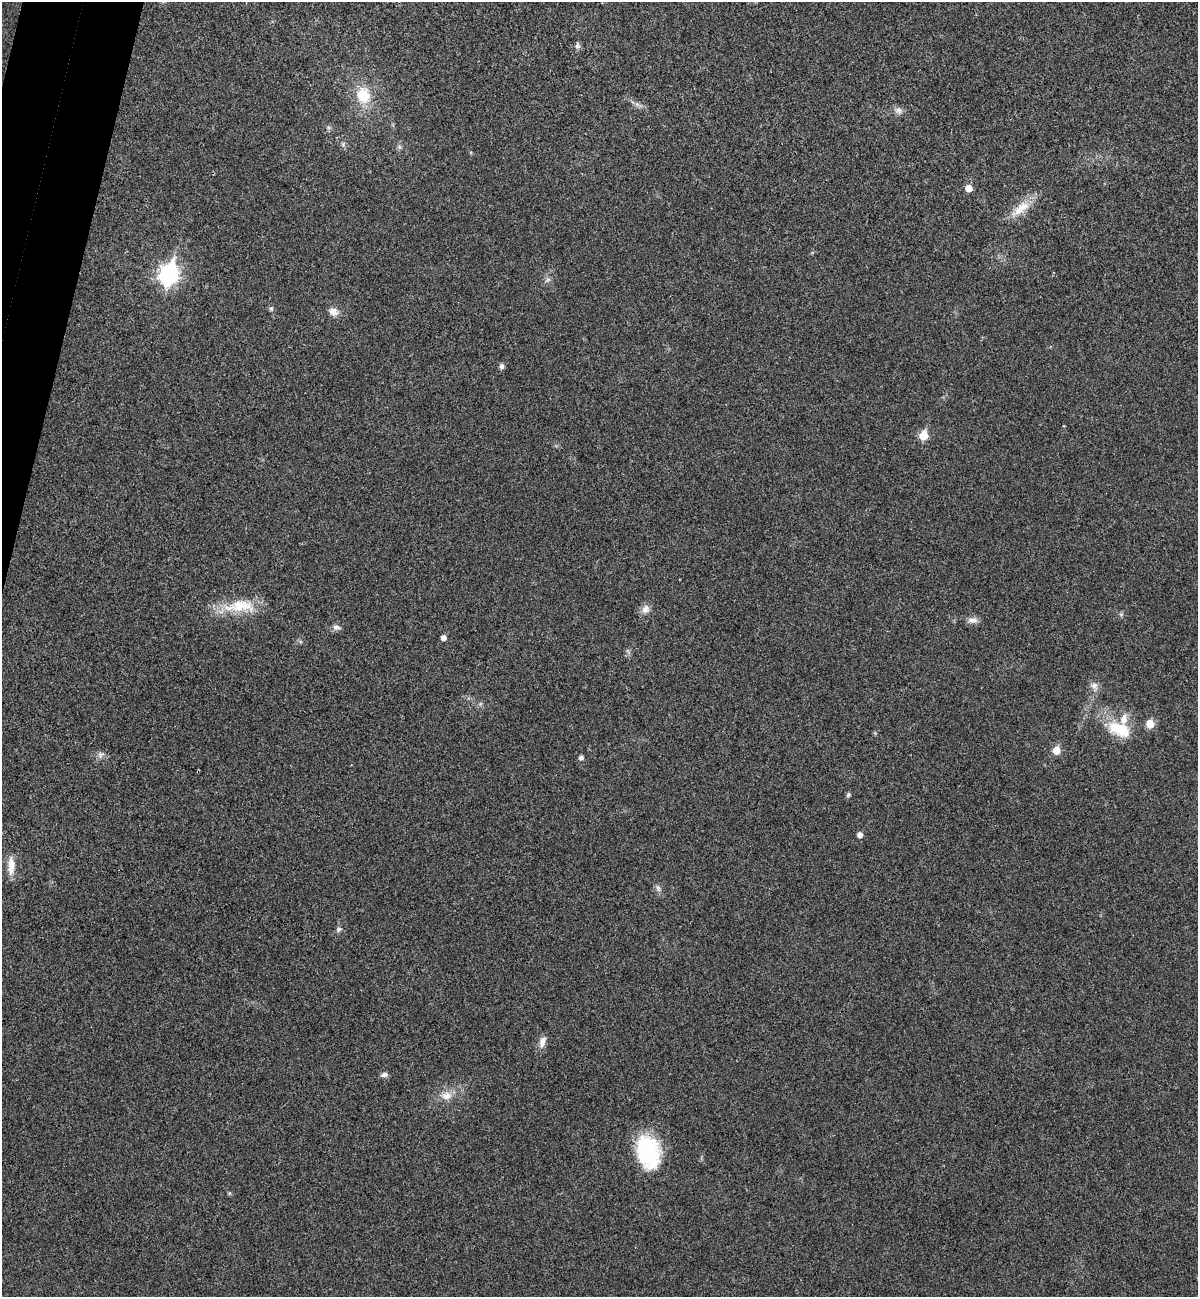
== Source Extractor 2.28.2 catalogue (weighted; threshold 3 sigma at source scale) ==
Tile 11 of 4 x 4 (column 3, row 3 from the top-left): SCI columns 2575-3770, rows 1318-2612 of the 5273 x 5220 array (HDU 1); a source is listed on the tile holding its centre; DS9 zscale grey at full resolution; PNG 1200 x 1299 px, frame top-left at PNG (2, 2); no overlay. Shown black and unused: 3% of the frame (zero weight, under 3 of 4 exposures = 6% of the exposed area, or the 3 px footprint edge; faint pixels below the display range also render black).
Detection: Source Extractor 2.28.2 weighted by HDU 2 'WHT'; one run over the whole footprint, this tile lists its part. Background 0.0825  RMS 0.0079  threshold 0.0356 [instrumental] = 3 sigma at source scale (4.5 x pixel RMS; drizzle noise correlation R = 1.50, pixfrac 1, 0.05/0.05 arcsec/px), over >= 5 px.
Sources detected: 33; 2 inside a brighter listed object's ellipse — not listed separately; the other 31 listed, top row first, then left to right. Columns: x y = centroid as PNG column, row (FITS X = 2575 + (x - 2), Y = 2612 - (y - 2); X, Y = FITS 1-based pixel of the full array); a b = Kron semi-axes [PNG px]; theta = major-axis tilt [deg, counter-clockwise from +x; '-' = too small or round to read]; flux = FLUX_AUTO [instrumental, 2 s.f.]
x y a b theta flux
577 46 9 7 -76 2.2
363 95 23 18 -75 21
899 110 10 8 -35 3.3
968 188 5 5 - 8.8
1021 208 32 12 38 14
169 274 9 7 74 330
548 280 7 4 1 1.7
271 309 6 5 - 1.5
333 311 11 9 -32 5.4
501 366 7 5 -90 2.4
923 435 6 5 - 24
241 606 38 17 2 27
645 609 12 10 63 4.7
972 620 14 7 0 4.4
336 627 10 7 -8 3.2
443 638 5 5 - 3.7
1094 685 10 8 16 3.7
1150 724 6 5 - 16
1121 730 26 17 -40 23
1056 750 6 5 - 14
100 755 9 7 56 2.7
581 758 5 5 - 2.7
848 795 7 5 73 1.5
860 835 5 5 - 4.1
11 863 26 9 89 9.1
658 888 9 4 -55 2.1
338 929 8 6 42 1.9
542 1042 15 8 74 5
384 1075 8 6 8 2.6
446 1096 15 11 9 8.4
648 1152 37 24 -76 58